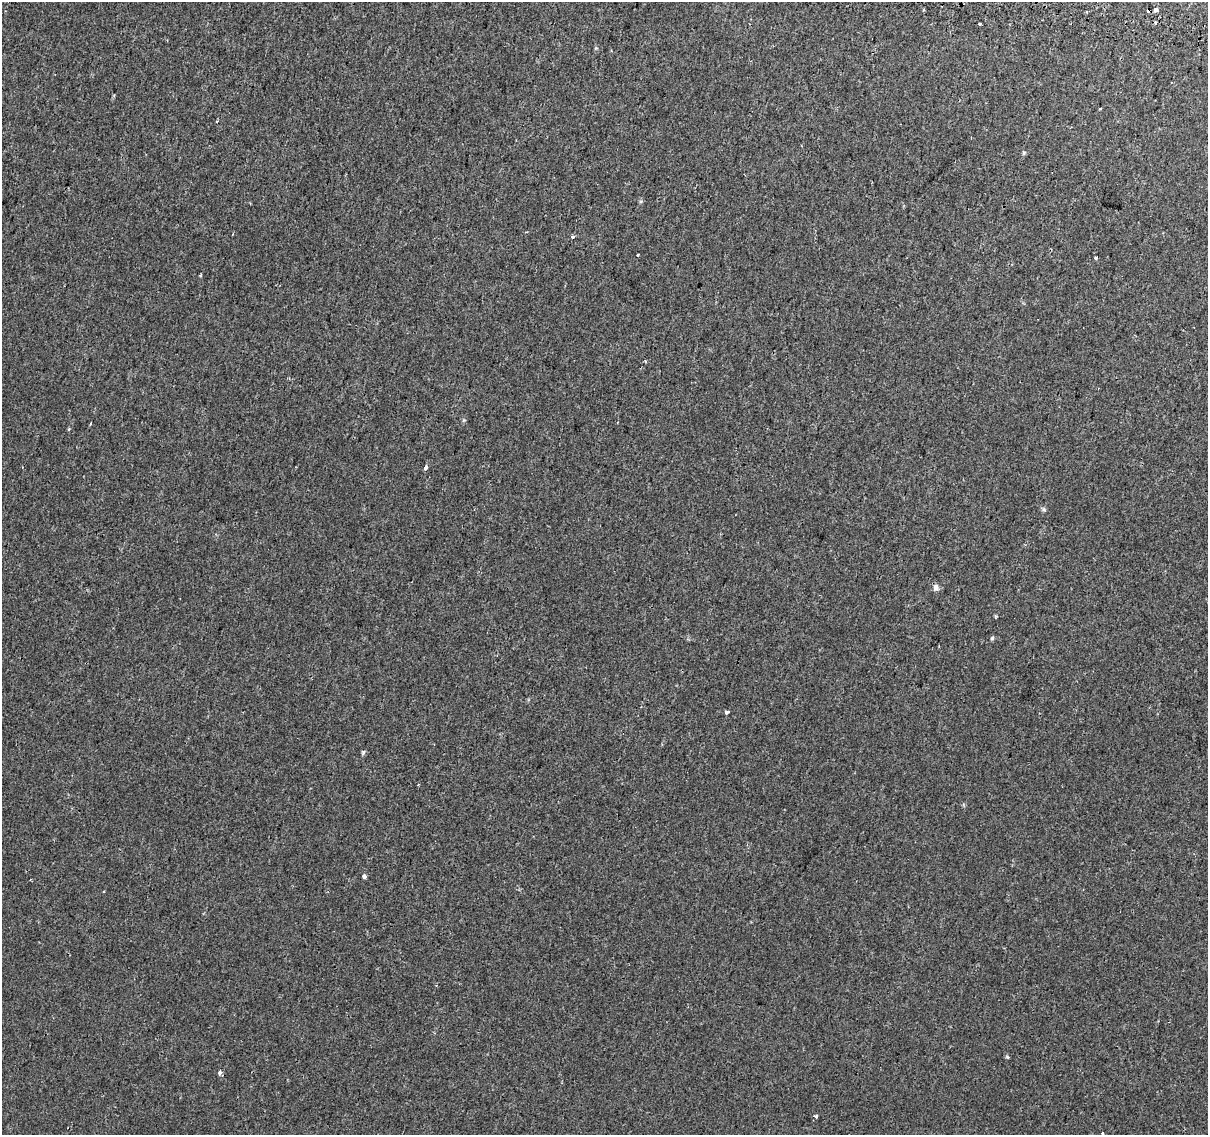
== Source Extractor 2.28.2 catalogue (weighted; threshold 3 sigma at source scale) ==
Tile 10 of 4 x 4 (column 2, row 3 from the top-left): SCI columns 1231-2436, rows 1417-2549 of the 4868 x 5159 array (HDU 1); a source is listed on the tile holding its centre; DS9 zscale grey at full resolution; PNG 1210 x 1137 px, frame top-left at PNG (2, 2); no overlay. Shown black and unused: <1% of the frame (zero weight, under 2 of 3 exposures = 3% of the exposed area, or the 3 px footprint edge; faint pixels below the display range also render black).
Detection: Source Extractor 2.28.2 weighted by HDU 2 'WHT'; one run over the whole footprint, this tile lists its part. Background 1.45e-04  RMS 0.0039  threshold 0.0174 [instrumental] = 3 sigma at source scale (4.5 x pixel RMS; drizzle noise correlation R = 1.50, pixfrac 1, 0.0396/0.0396 arcsec/px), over >= 5 px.
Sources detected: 21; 1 cosmic-ray / hot-pixel residue — not listed; the other 20 listed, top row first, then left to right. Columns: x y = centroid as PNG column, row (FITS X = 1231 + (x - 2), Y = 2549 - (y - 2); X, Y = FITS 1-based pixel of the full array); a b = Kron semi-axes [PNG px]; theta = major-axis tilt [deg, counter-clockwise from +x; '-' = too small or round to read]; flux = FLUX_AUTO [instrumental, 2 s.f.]
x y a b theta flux
1156 10 4 4 - 5.6
1086 12 3 3 - 0.37
980 24 3 3 - 3.8
217 121 3 2 - 0.33
1024 153 6 4 -73 0.47
573 237 4 3 - 2.8
638 255 3 2 - 0.43
1096 258 3 3 - 0.79
90 424 3 2 - 0.67
69 429 3 3 - 0.56
426 468 4 3 - 2.3
1044 510 6 4 -19 0.62
936 587 9 7 -73 1.6
992 638 6 5 - 0.51
727 712 4 4 - 0.84
364 876 4 3 - 1.6
1007 1057 5 4 - 0.42
220 1073 3 3 - 1.9
816 1116 3 3 - 4.4
1102 1133 3 2 - 0.39
Unlisted compact peaks at least as high as the median listed source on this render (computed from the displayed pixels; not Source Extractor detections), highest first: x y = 363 752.